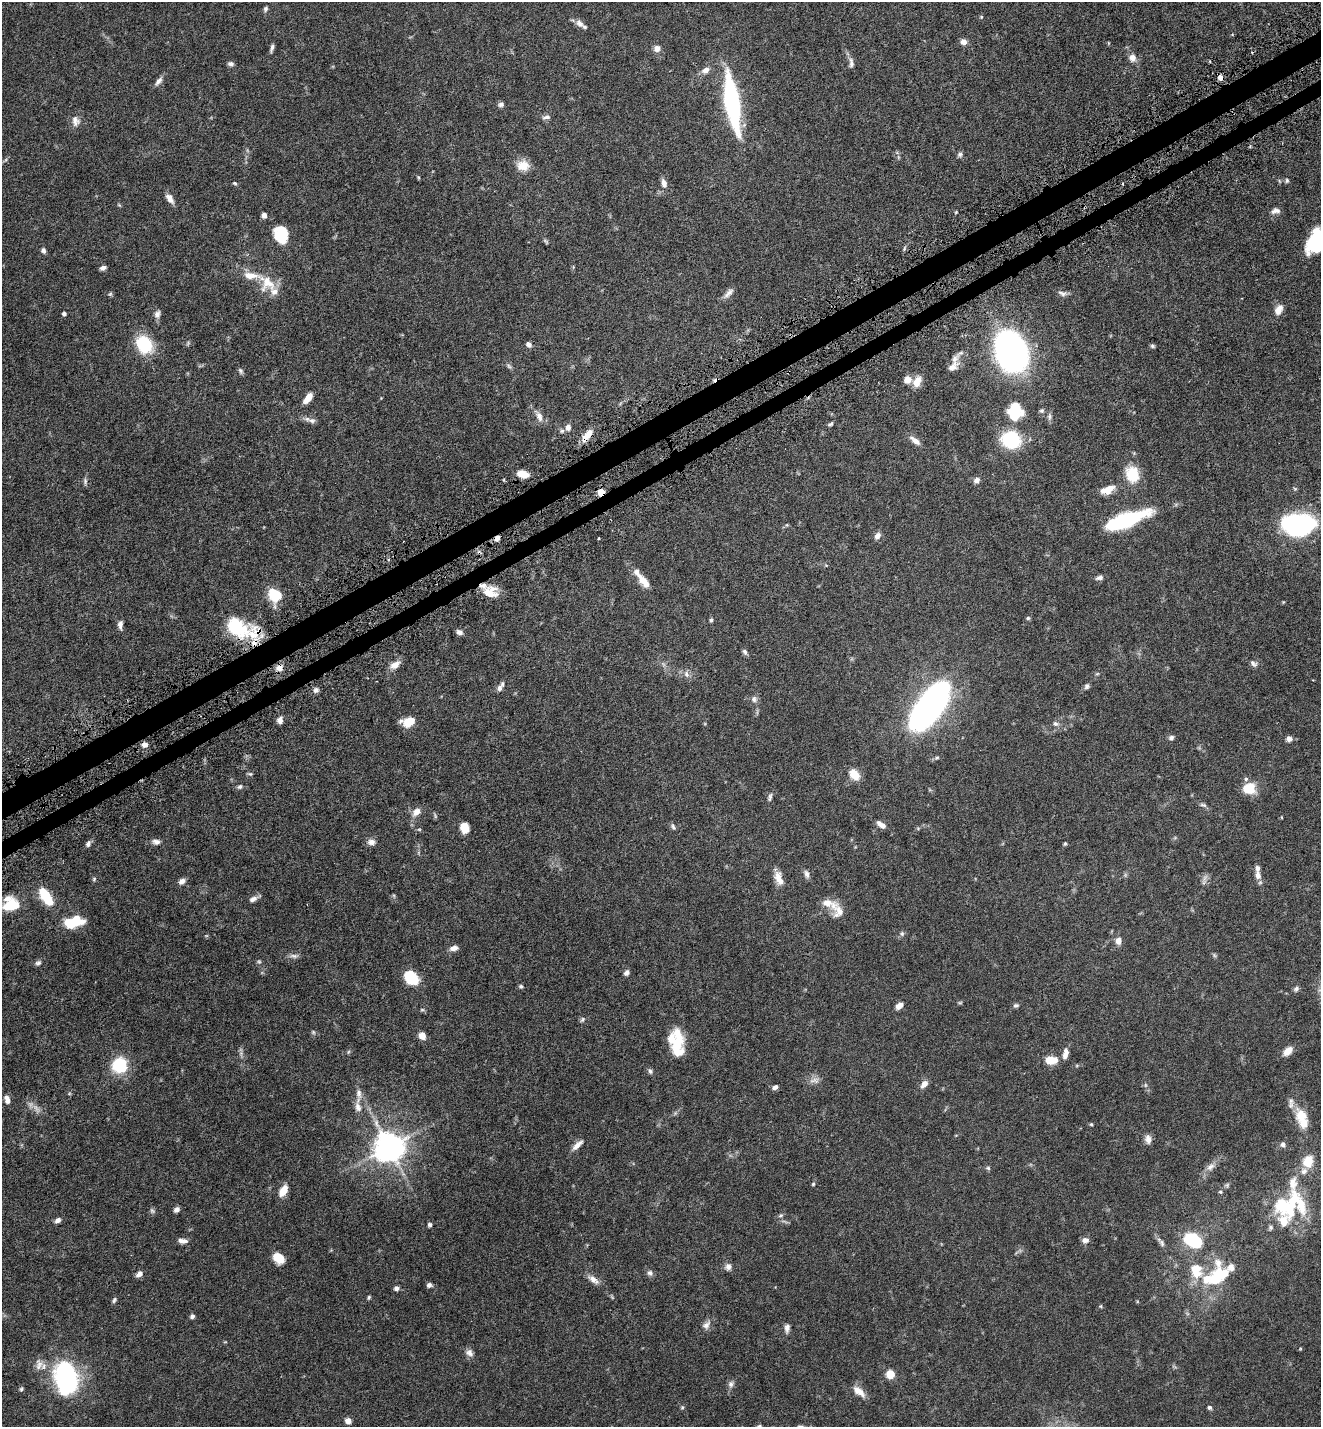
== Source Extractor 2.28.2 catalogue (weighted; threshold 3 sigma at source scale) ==
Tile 10 of 4 x 4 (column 2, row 3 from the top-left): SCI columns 1515-2833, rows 1489-2913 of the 5808 x 5823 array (HDU 1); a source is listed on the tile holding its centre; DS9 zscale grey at full resolution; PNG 1323 x 1429 px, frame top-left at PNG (2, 2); no overlay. Shown black and unused: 3% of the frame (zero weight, under 5 of 9 exposures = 4% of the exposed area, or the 3 px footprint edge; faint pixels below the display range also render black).
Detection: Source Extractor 2.28.2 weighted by HDU 2 'WHT'; one run over the whole footprint, this tile lists its part. Background 0.0708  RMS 0.0023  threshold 0.00954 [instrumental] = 3 sigma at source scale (4.09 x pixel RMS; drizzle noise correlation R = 1.36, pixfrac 0.8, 0.05/0.05 arcsec/px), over >= 5 px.
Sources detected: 241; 10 too faint to see at this stretch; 4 inside a brighter object's white glare — not listed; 26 inside a brighter listed object's ellipse — not listed separately; the other 201 listed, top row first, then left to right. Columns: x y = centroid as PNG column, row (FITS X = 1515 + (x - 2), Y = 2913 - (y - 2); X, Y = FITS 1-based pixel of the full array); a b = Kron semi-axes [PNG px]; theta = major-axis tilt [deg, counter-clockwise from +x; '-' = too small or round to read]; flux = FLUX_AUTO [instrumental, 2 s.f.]
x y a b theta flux
265 9 8 5 70 0.46
981 17 5 4 - 0.23
580 23 13 8 -39 1.2
963 42 8 7 - 1.1
272 48 11 4 75 0.58
657 48 8 7 - 1.1
1132 58 10 9 - 1.4
851 63 15 6 -83 0.93
231 64 7 5 -10 0.63
706 70 10 8 36 1.4
1220 77 6 5 - 1.1
158 81 14 6 51 0.94
732 103 50 11 -81 37
501 104 8 6 12 0.6
546 117 11 5 11 0.69
75 121 15 11 -77 1.5
960 154 7 6 - 0.5
523 165 15 12 -7 2.8
418 177 5 4 - 0.22
1287 180 6 5 - 0.39
235 183 6 4 -38 0.3
664 183 10 6 -73 1.3
170 198 13 7 -55 1.3
119 205 6 4 -44 0.23
1275 211 11 7 6 0.91
956 212 4 4 - 0.19
264 215 5 5 - 1
281 235 18 14 -80 6.7
1316 241 24 15 53 13
43 250 8 6 -77 0.58
103 268 7 5 13 0.76
268 283 24 21 -59 4.8
728 293 17 7 49 1.1
1063 293 13 7 -13 0.87
110 294 6 5 - 0.31
1279 310 14 9 62 1.6
64 314 4 4 - 0.5
157 314 11 8 71 0.92
144 344 17 12 -57 12
529 344 7 6 - 0.72
1153 346 6 5 - 0.37
1011 350 24 17 -66 150
509 366 7 5 -46 0.44
953 367 18 10 41 1.7
241 371 9 6 -65 0.47
908 380 9 9 - 1.4
917 382 12 7 64 2.7
308 398 13 7 55 2.1
1042 411 7 6 - 0.43
1012 412 26 15 -16 4.9
539 416 17 8 -62 1.5
1049 416 11 5 90 0.63
312 421 10 7 -10 0.85
830 424 8 4 22 0.39
568 427 9 8 - 0.9
587 436 19 8 52 2.2
1011 440 17 14 -20 14
915 441 16 7 -38 1.4
523 474 11 6 -14 3
1132 474 17 13 -72 6.5
977 480 8 6 43 0.92
85 481 11 4 -88 0.52
1107 490 19 9 21 2.4
601 492 5 4 - 4.3
1127 520 31 11 20 24
787 525 6 4 90 0.22
1300 526 19 11 29 48
877 536 8 6 57 1.1
497 538 6 5 - 1.1
599 538 3 3 - 0.33
1099 578 10 6 14 0.66
642 580 12 10 -61 1.7
490 592 18 13 -17 3.6
275 595 14 11 -31 6.6
1283 602 4 4 - 0.17
1028 618 5 5 - 0.32
711 620 6 5 - 0.39
120 625 11 5 90 0.92
237 627 35 20 -18 13
459 632 7 6 - 0.76
745 652 8 5 -60 0.57
1253 663 11 7 -41 0.79
395 665 14 8 35 1.7
279 668 10 9 - 1.4
686 674 10 7 -78 0.91
1097 674 6 4 19 0.23
1087 686 7 6 - 0.52
499 688 9 6 69 0.83
316 690 7 7 - 0.7
754 699 9 8 - 0.84
931 704 42 18 54 100
280 720 7 6 - 1
408 722 14 9 8 3.2
1055 724 9 7 -23 0.73
1171 738 7 6 - 0.61
1289 739 7 7 - 0.86
145 745 6 5 - 1.2
937 758 6 4 1 0.3
250 774 7 5 -11 0.35
854 774 15 10 -49 2.6
240 787 8 6 19 0.54
1249 788 13 12 - 4.9
770 797 12 5 76 0.59
1203 805 10 5 -17 0.54
416 812 13 9 40 1.6
881 825 11 5 -35 1.4
673 827 9 5 -62 0.47
464 828 10 8 -77 2.6
419 829 6 4 0 0.23
156 842 11 7 -9 0.93
371 842 10 8 -3 0.99
88 844 7 5 62 0.7
1065 844 5 4 - 0.27
807 874 10 7 -73 0.81
1258 875 13 8 -77 1.4
779 878 16 8 -69 2.3
1204 878 13 6 73 0.87
94 879 5 5 - 0.33
182 881 8 6 35 0.98
46 897 18 8 -58 8.9
253 899 10 6 25 0.94
827 903 23 10 -16 2.6
11 906 19 12 16 5.5
73 922 19 9 12 7.6
902 934 7 5 89 0.46
1118 941 9 7 86 1.3
454 948 9 6 14 1.2
1214 955 7 4 -46 0.33
294 956 13 5 -1 0.77
259 962 6 5 - 0.35
38 963 8 6 38 0.57
626 973 7 6 - 0.68
411 978 14 11 -43 7
521 986 6 5 - 0.37
1296 989 8 6 41 0.55
960 1003 6 4 1 0.24
1016 1005 7 5 9 0.44
899 1006 9 6 38 1.3
422 1010 6 4 0 0.28
582 1020 7 6 - 0.45
422 1036 6 5 - 2.8
677 1044 30 13 -89 7.6
1288 1051 12 7 43 1.9
1065 1054 13 6 78 1.3
1051 1060 12 8 0 3.7
120 1065 8 8 - 17
650 1071 8 5 -63 0.48
814 1080 16 8 2 1.2
924 1084 10 7 51 1.3
775 1087 7 5 32 0.69
7 1100 9 6 -72 1.3
358 1106 22 8 -86 2
1301 1115 20 16 -52 3.9
1091 1124 5 4 - 0.24
1148 1139 11 8 -82 1.2
577 1145 16 6 43 1.4
1283 1145 7 6 - 0.63
389 1147 9 9 - 330
1308 1161 14 12 78 3.6
1210 1167 14 8 40 1.4
988 1168 6 5 - 0.37
813 1184 4 4 - 0.28
1227 1185 7 7 - 0.39
283 1190 11 7 59 3.2
1220 1192 5 4 - 0.26
1290 1205 44 30 18 18
176 1210 7 5 41 0.81
152 1211 8 6 -54 0.45
781 1215 7 5 18 0.37
58 1220 8 5 34 0.78
430 1225 5 5 - 0.45
1085 1240 8 7 - 0.93
182 1241 13 6 -4 1
1193 1241 17 11 -30 15
1162 1243 12 6 -55 0.75
278 1258 12 9 -49 3.3
728 1267 9 9 - 0.94
650 1273 9 7 -43 0.7
139 1274 8 5 39 1.1
593 1279 16 7 -36 1.5
1216 1279 32 24 64 14
429 1285 6 5 - 0.6
396 1288 6 5 - 0.7
369 1297 5 4 - 0.3
114 1300 7 5 56 0.42
1101 1306 6 4 -22 0.24
192 1316 6 5 - 0.51
706 1325 14 9 51 1.2
787 1328 12 6 83 0.9
1300 1349 4 3 - 0.18
469 1353 11 9 -42 1.1
39 1364 17 11 85 1.7
890 1374 6 6 - 4.1
66 1378 25 16 -75 43
731 1384 10 8 55 0.76
21 1389 6 5 - 0.33
859 1391 19 9 -40 2
682 1407 5 5 - 0.27
1210 1407 5 5 - 0.44
348 1421 6 5 - 1.4
759 1426 6 5 - 0.42
Overlapping masked pixels (flux is a lower limit): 6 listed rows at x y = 1220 77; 587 436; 601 492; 497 538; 237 627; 279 668
Isophote crosses this tile's border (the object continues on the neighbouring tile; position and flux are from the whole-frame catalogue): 3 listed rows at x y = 1316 241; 11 906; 759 1426